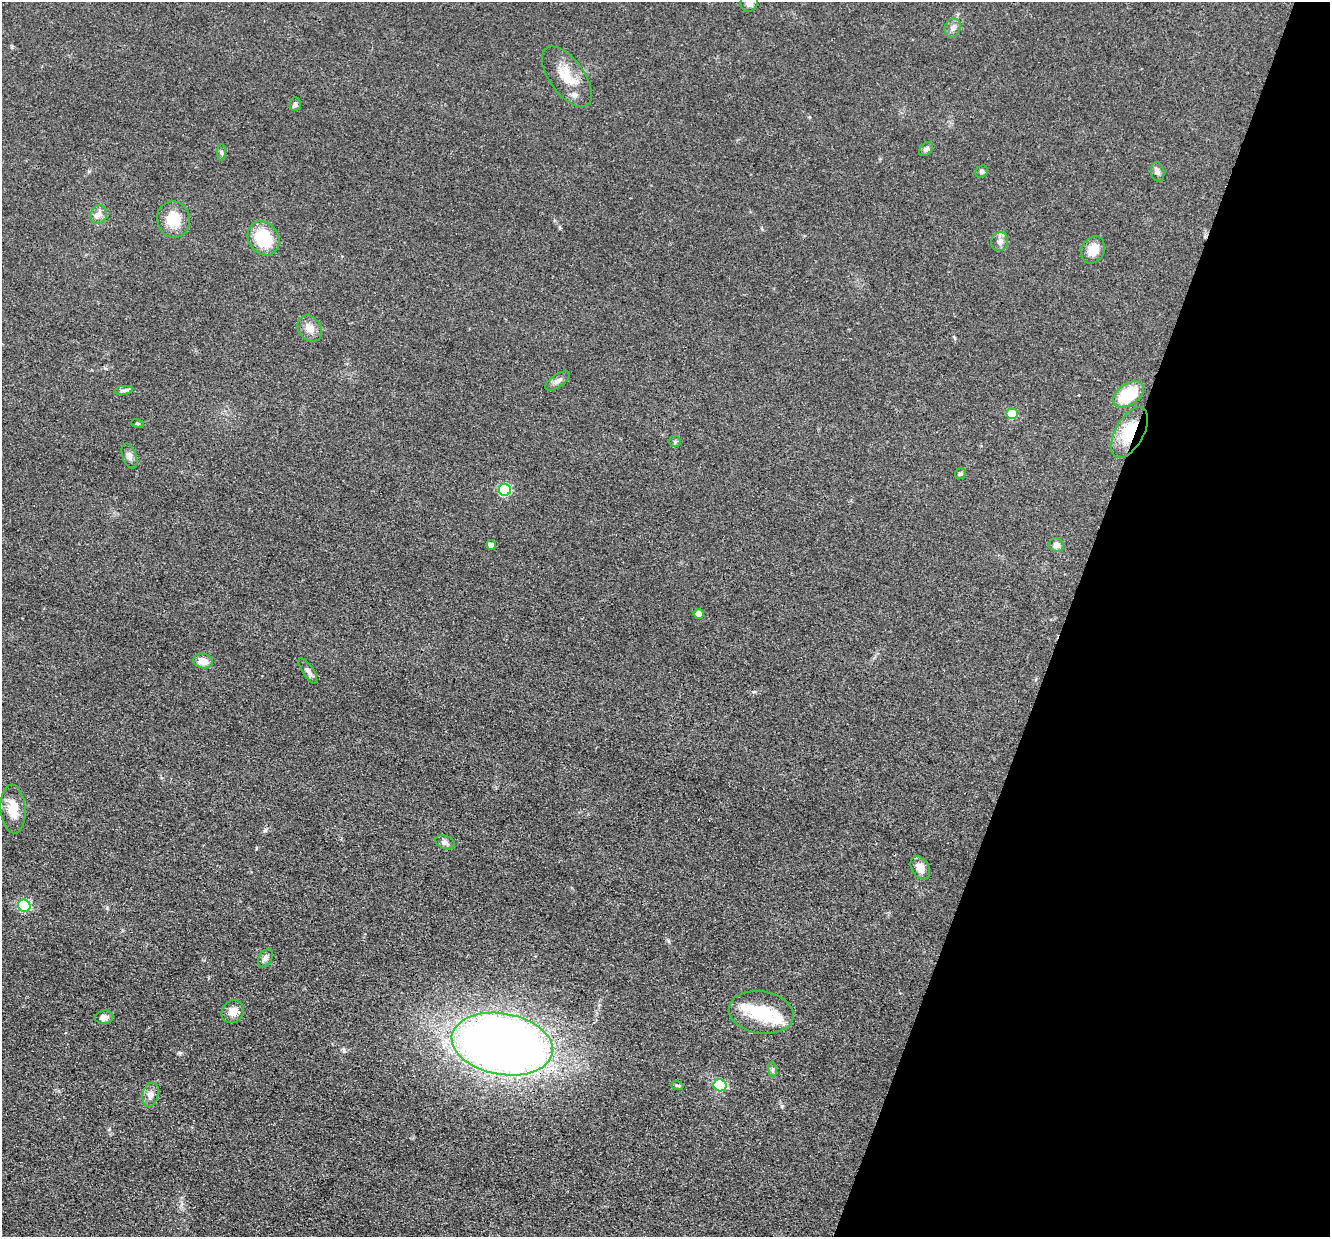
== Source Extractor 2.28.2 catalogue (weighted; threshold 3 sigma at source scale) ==
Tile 8 of 4 x 4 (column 4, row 2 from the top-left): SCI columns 3984-5311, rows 2729-3963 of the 5312 x 5329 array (HDU 1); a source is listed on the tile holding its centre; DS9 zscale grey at full resolution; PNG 1332 x 1239 px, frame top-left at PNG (2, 2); each listed source drawn as its Kron ellipse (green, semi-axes under 4 px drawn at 4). Shown black and unused: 20% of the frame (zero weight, under 3 of 4 exposures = <1% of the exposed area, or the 3 px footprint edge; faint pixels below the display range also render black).
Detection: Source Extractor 2.28.2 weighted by HDU 2 'WHT'; one run over the whole footprint, this tile lists its part. Background 0.0619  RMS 0.0059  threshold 0.0267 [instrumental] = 3 sigma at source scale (4.5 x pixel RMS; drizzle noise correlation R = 1.50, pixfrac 1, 0.05/0.05 arcsec/px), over >= 5 px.
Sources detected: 44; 1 inside a brighter object's white glare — neither listed nor drawn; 1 inside a brighter listed object's ellipse — not listed separately; the other 42 listed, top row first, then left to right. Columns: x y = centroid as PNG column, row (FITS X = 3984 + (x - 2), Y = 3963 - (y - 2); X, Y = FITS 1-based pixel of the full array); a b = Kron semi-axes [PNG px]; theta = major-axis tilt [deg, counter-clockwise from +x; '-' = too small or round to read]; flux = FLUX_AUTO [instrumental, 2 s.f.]
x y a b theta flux
749 2 10 8 66 4.3
953 28 10 8 74 2.7
567 77 35 17 -54 16
295 104 7 5 88 1.2
926 149 8 5 45 1.7
221 153 8 4 -90 0.96
982 171 7 5 46 1.3
1157 172 10 6 -77 2.1
98 215 10 8 63 3
174 219 18 16 -75 14
263 238 18 15 -55 27
1000 242 9 8 - 2.8
1093 250 14 11 61 7.5
310 328 14 11 -51 5.1
557 381 14 6 34 2.5
123 390 9 4 8 1.6
1128 394 17 10 35 25
1012 414 6 5 - 19
137 423 6 3 -19 0.61
1129 432 28 14 61 21
675 441 6 5 - 0.98
129 456 13 7 -70 2.6
960 474 6 5 - 1.1
505 490 6 6 - 53
491 545 5 4 - 2.7
1056 545 7 7 - 3.4
699 614 5 5 - 3.1
203 661 10 7 -13 5.6
308 671 15 5 -56 2.3
13 809 24 12 -86 11
445 842 10 6 -21 1.9
920 868 12 8 -57 6
24 906 6 6 - 43
265 958 10 6 61 2.1
233 1012 12 10 50 5.4
761 1012 32 21 -9 24
104 1017 9 7 5 3
502 1044 51 30 -10 660
772 1070 8 4 -82 1.1
677 1085 6 4 -18 0.7
720 1085 6 6 - 44
151 1095 12 8 75 3.2
Overlapping masked pixels (flux is a lower limit): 1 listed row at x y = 1129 432
Isophote crosses this tile's border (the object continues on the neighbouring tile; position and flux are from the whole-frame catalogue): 1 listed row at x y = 749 2
Unlisted compact peaks at least as high as the median listed source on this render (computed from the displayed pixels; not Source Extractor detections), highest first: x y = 180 1053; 265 830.